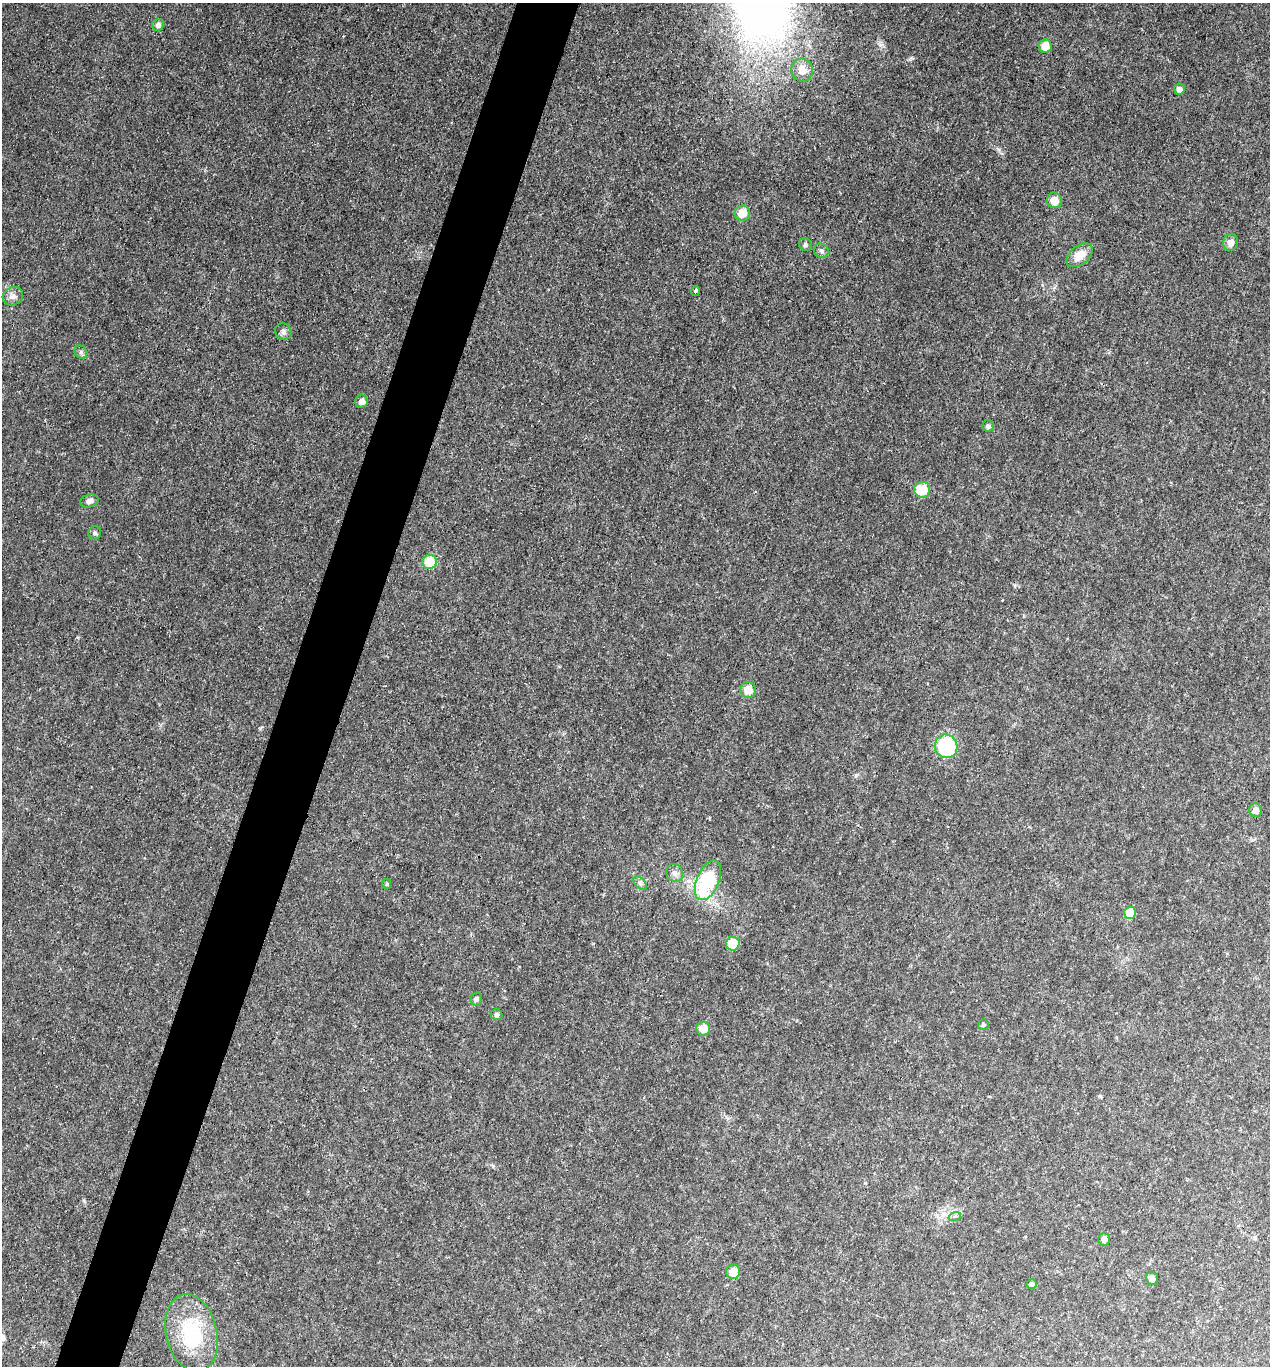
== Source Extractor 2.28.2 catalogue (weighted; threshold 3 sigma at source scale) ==
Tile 7 of 4 x 4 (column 3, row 2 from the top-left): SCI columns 2671-3938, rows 2732-4095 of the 5473 x 5459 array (HDU 1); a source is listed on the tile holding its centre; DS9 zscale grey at full resolution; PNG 1272 x 1368 px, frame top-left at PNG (2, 3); each listed source drawn as its Kron ellipse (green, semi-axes under 4 px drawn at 4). Shown black and unused: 5% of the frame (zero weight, under 2 of 3 exposures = <1% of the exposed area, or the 3 px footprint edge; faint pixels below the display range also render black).
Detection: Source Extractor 2.28.2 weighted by HDU 2 'WHT'; one run over the whole footprint, this tile lists its part. Background 0.0342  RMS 0.0068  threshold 0.0308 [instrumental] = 3 sigma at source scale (4.5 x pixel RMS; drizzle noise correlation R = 1.50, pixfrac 1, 0.05/0.05 arcsec/px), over >= 5 px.
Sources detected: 39; all 39 listed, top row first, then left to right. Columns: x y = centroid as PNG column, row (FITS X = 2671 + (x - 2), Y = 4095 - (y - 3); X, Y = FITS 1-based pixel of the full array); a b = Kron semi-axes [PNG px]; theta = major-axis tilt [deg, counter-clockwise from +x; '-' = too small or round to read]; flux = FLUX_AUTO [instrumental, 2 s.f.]
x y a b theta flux
158 25 6 5 - 3.4
1045 46 6 6 - 9.8
802 70 11 10 - 7.9
1179 89 5 5 - 3.3
1054 200 8 7 - 7.2
742 213 8 7 - 10
1231 242 9 7 73 4.5
805 245 6 6 - 1.8
821 251 8 7 - 1.9
1080 255 15 9 38 9.9
695 291 5 3 - 4
13 296 10 9 - 3.7
283 332 9 7 -51 2.1
81 352 7 6 - 1.8
361 401 6 6 - 3.8
988 426 6 5 - 2.3
922 490 8 7 - 19
89 501 9 6 15 3.2
95 533 7 6 - 1.6
430 562 7 7 - 22
748 690 8 7 - 10
946 746 12 11 - 47
1256 810 7 6 - 4.5
675 873 9 8 - 3.4
708 880 21 11 67 47
640 883 8 5 -46 1.7
387 884 5 4 - 0.83
1130 913 6 6 - 13
733 944 7 7 - 18
476 999 6 6 - 1.7
497 1014 6 5 - 1.9
983 1024 5 5 - 1.1
703 1029 7 7 - 8.2
955 1216 6 4 18 1.3
1104 1239 6 6 - 3.4
733 1272 7 7 - 8.8
1152 1278 6 5 - 3
1032 1284 5 5 - 1.4
191 1333 39 25 -77 51